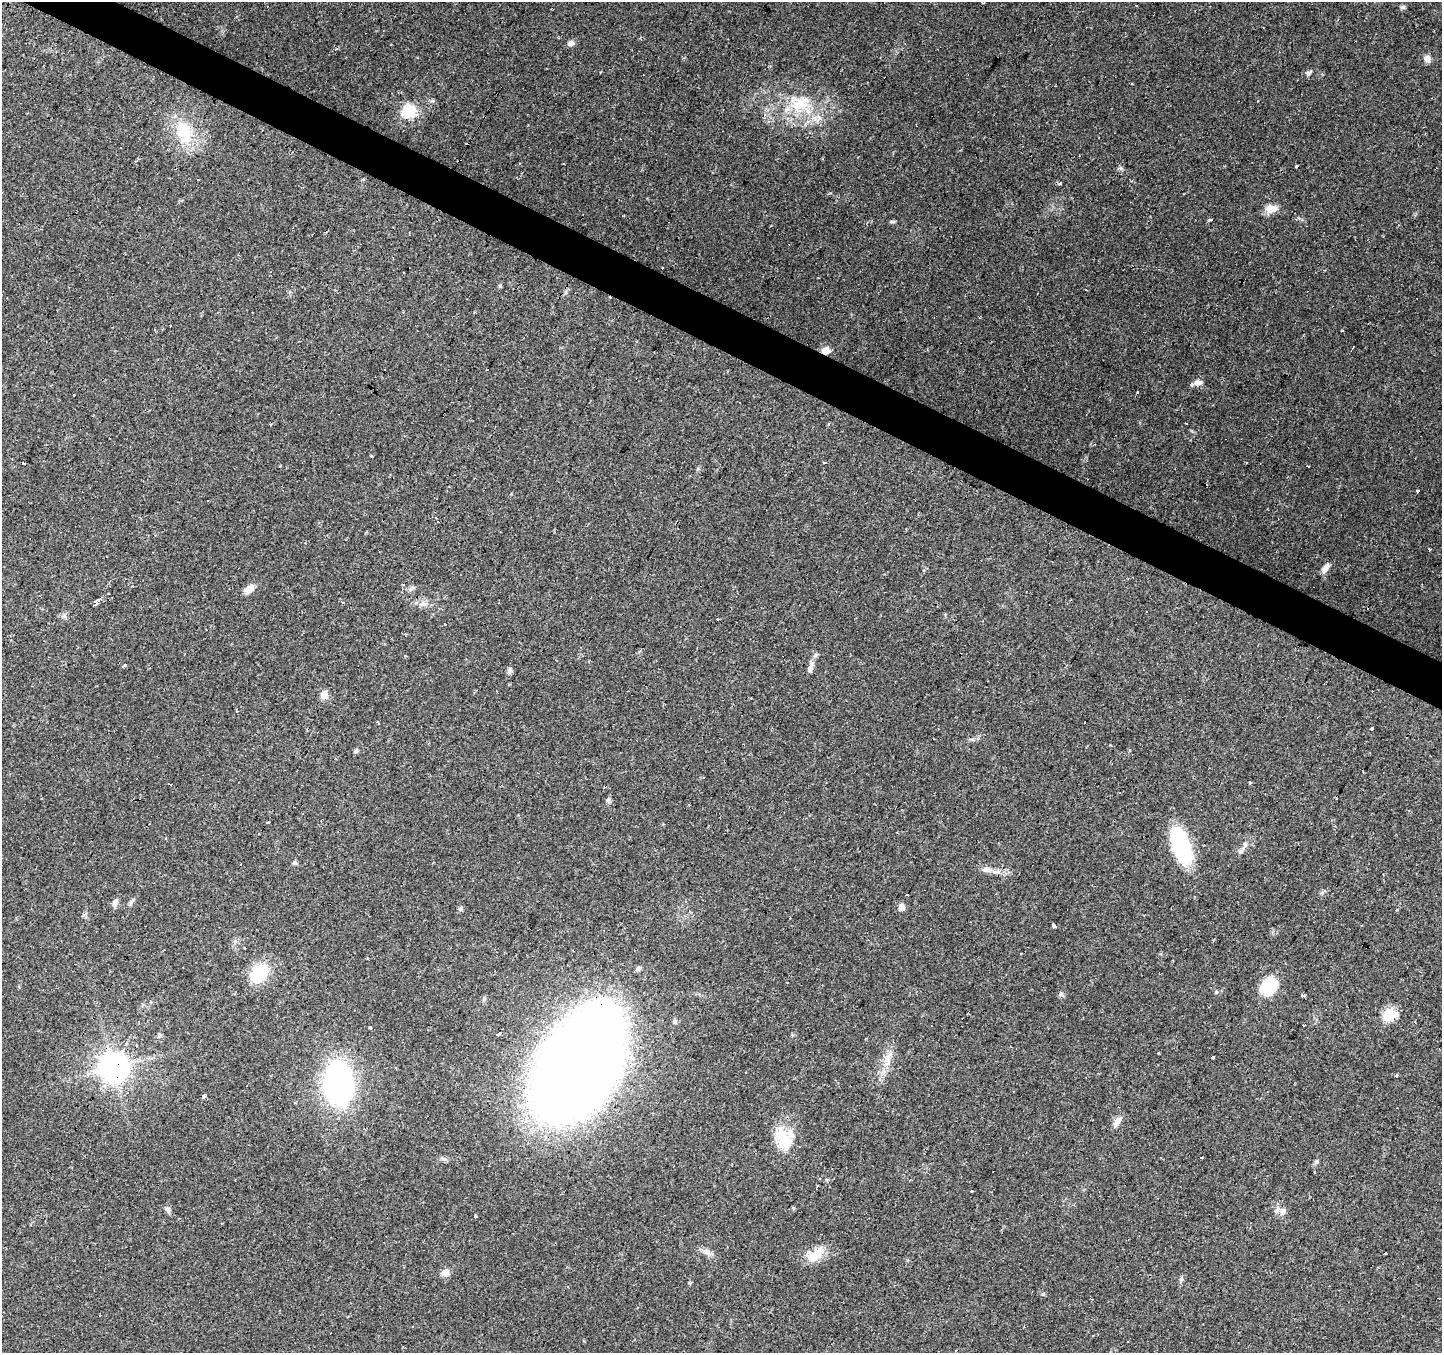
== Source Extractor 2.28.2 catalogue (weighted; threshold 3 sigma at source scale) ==
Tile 11 of 4 x 4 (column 3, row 3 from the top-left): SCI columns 2883-4322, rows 1546-2896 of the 5765 x 5860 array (HDU 1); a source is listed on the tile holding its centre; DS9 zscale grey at full resolution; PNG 1444 x 1355 px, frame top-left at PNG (2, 2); no overlay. Shown black and unused: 3% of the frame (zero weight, under 2 of 3 exposures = <1% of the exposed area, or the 3 px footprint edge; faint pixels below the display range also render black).
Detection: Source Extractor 2.28.2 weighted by HDU 2 'WHT'; one run over the whole footprint, this tile lists its part. Background 0.0783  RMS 0.006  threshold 0.0268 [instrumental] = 3 sigma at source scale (4.5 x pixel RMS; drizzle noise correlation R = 1.50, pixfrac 1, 0.0396/0.0396 arcsec/px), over >= 5 px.
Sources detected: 118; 30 cosmic-ray / hot-pixel residue — not listed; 1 inside a brighter listed object's ellipse — not listed separately; the other 87 listed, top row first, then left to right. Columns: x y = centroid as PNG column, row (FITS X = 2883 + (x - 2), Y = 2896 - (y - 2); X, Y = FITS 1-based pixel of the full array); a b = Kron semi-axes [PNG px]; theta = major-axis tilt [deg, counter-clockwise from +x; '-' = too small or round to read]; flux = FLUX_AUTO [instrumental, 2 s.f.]
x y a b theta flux
1403 7 7 6 - 1.3
571 43 7 6 - 2.4
1427 59 9 8 - 3.2
1309 73 10 5 29 1.5
800 104 30 18 25 23
409 111 7 7 - 75
184 132 36 20 -70 24
1296 166 3 3 - 1.4
1121 168 7 4 -90 1.2
1060 183 4 3 - 1.1
1271 209 17 11 -2 5.2
1211 220 4 3 - 0.95
892 222 7 3 0 0.96
662 268 3 2 - 1.3
500 286 6 4 -72 0.71
826 350 9 8 - 4.5
487 369 3 3 - 1.6
1198 382 11 7 8 3.2
74 395 3 2 - 0.49
824 463 4 3 - 0.89
1247 463 2 2 - 0.55
1429 549 3 2 - 1.5
1325 568 12 7 56 3.8
249 589 12 7 40 5.4
98 601 9 4 40 9
423 604 11 4 0 2.4
405 655 3 2 - 1.4
124 666 3 3 - 6.8
810 667 18 6 73 3.3
510 671 9 6 70 1.6
324 695 10 8 -85 4.5
378 722 3 3 - 1.9
1372 728 3 3 - 7.6
1129 750 3 3 - 1.9
355 751 7 5 28 1
1250 783 3 3 - 2
170 784 5 2 - 0.66
608 800 8 6 -74 1.3
268 822 3 2 - 1.3
166 838 3 3 - 0.88
1181 846 30 14 -70 64
1241 851 16 5 45 2.7
294 862 7 5 62 1.1
986 869 14 7 -10 3.6
1322 893 7 4 2 1.1
131 903 7 4 88 1.1
114 904 9 7 41 1.9
901 907 6 5 - 4.7
460 909 6 6 - 1.2
1054 925 5 3 - 3
638 969 7 6 - 1.4
259 973 23 17 44 23
787 982 3 2 - 0.52
1269 986 22 16 40 21
1216 992 5 5 - 0.9
1061 994 7 4 71 0.99
1303 995 6 2 17 0.92
484 999 6 5 - 1.1
1389 1014 16 13 22 12
527 1018 3 2 - 0.94
1304 1025 3 2 - 1
370 1028 3 3 - 1.6
499 1034 5 3 - 2.7
159 1035 6 5 - 0.96
1158 1053 3 2 - 0.63
1213 1057 3 3 - 1.3
888 1058 28 6 79 7
578 1065 82 49 58 1300
113 1067 9 8 - 910
1396 1075 3 3 - 12
339 1083 31 21 -85 180
203 1096 4 3 - 5
1117 1122 16 7 57 3.8
783 1139 34 18 -64 18
1201 1157 3 2 - 0.61
1316 1161 6 5 - 1.1
827 1180 4 3 - 1.6
793 1208 5 4 - 0.57
168 1210 9 6 -62 1.8
1283 1211 9 9 - 3.5
476 1217 4 3 - 0.56
708 1253 13 4 -25 2.5
1385 1253 3 3 - 5.3
815 1255 25 15 31 11
445 1273 10 9 - 3.5
1181 1279 6 4 17 0.92
412 1326 3 2 - 0.7
Overlapping masked pixels (flux is a lower limit): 3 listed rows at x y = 826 350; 578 1065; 113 1067
Unlisted compact peaks at least as high as the median listed source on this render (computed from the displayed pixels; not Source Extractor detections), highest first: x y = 1043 1294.